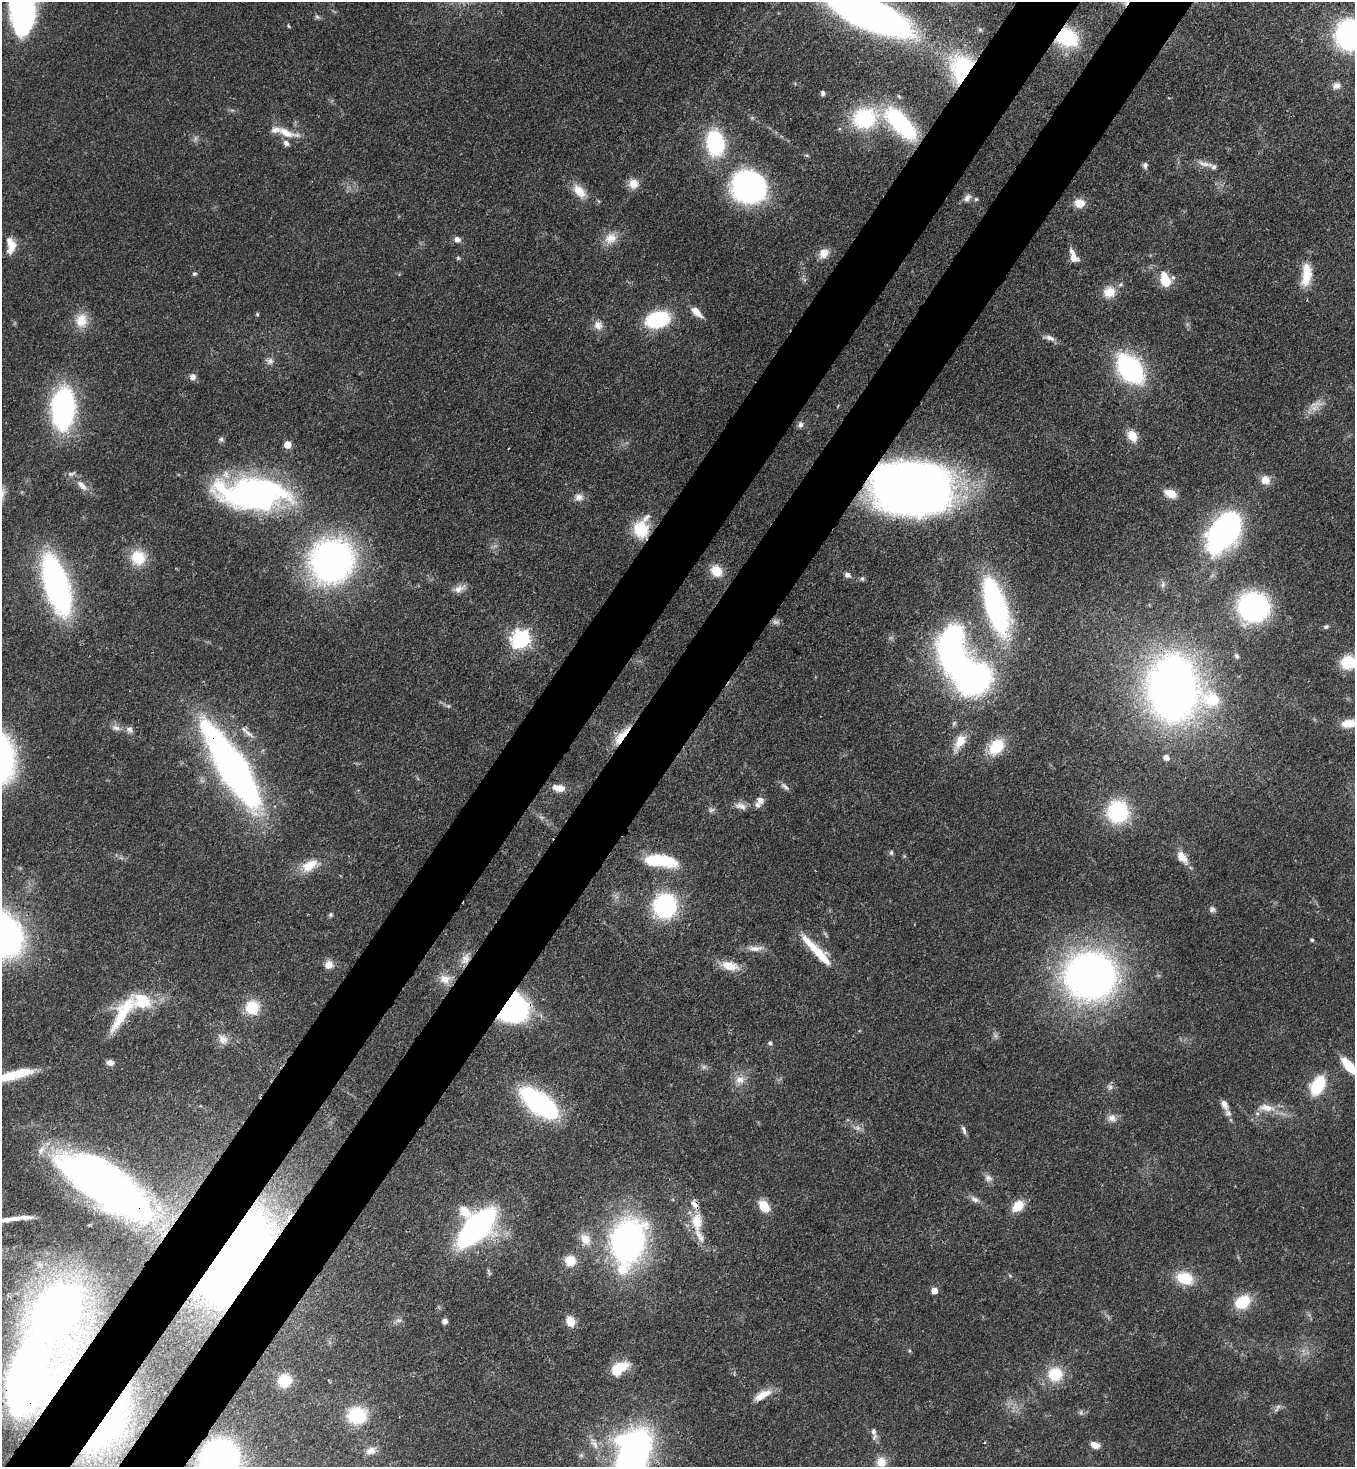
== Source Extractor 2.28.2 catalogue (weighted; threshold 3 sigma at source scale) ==
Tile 7 of 4 x 4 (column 3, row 2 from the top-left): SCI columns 2936-4288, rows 2991-4455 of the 6014 x 5992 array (HDU 1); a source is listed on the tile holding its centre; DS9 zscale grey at full resolution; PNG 1357 x 1469 px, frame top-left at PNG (2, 2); no overlay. Shown black and unused: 9% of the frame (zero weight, under 3 of 4 exposures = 7% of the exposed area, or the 3 px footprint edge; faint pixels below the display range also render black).
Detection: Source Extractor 2.28.2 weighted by HDU 2 'WHT'; one run over the whole footprint, this tile lists its part. Background 0.0809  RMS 0.0037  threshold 0.0168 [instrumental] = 3 sigma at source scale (4.5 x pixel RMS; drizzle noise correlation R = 1.50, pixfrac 1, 0.05/0.05 arcsec/px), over >= 5 px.
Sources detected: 178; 6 too faint to see at this stretch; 7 inside a brighter object's white glare — not listed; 11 inside a brighter listed object's ellipse — not listed separately; the other 154 listed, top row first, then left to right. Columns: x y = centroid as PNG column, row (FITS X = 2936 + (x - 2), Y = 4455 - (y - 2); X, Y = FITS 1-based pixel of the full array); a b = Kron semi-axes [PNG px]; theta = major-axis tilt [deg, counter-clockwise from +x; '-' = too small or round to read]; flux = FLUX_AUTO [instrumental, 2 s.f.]
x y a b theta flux
23 9 67 25 -86 94
868 14 59 18 -24 400
317 17 8 5 -38 0.83
288 26 5 3 - 0.39
980 30 7 5 -75 0.86
1351 35 20 19 - 110
1067 37 21 16 -21 30
962 69 29 24 89 44
1336 86 11 8 20 2
823 93 5 5 - 0.97
864 118 29 24 17 33
901 124 44 17 -47 46
286 133 33 10 -17 7.1
286 143 9 7 -46 1.6
715 143 25 17 -81 36
1204 164 21 8 -14 3
1145 165 8 6 -86 1.1
633 184 13 12 - 4.1
749 187 29 26 -20 98
579 191 21 11 -47 6.2
967 198 12 8 55 2
976 199 5 5 - 0.64
1080 203 11 10 - 5.2
611 238 18 15 40 5.7
457 239 9 7 -17 1.8
11 245 18 10 -69 5.4
824 253 14 11 45 4
1073 256 17 8 -68 4.5
458 258 5 5 - 0.57
194 274 6 5 - 0.73
1306 274 30 12 85 9.9
1166 282 15 13 0 6.2
1109 292 16 15 - 6.1
696 312 17 8 -43 4
257 314 5 4 - 0.56
657 319 17 11 16 43
81 320 20 17 88 7.6
598 325 13 12 - 3.2
1049 338 16 6 -16 2.1
270 361 10 9 - 1.9
1130 369 24 14 -52 82
193 377 8 8 - 1.8
1314 404 29 7 11 3.6
63 409 35 19 86 89
800 424 8 7 - 1.3
1132 436 15 11 -57 5.1
221 439 7 6 - 0.92
287 445 5 5 - 8.2
1265 480 12 11 - 3.8
82 486 18 8 -44 3.4
911 487 52 36 -4 520
253 494 68 29 -3 130
1171 494 13 8 -24 5.7
579 497 13 10 -8 2.7
641 528 24 16 73 15
1225 531 38 23 55 120
138 558 20 19 - 11
331 561 37 34 52 160
716 571 13 11 -45 6.9
847 575 8 6 -34 1.5
862 579 6 5 - 0.72
56 585 36 13 -73 190
459 588 18 9 24 2.8
995 606 49 17 -73 97
1253 607 23 22 - 78
1326 627 7 6 - 0.83
520 639 7 7 - 170
951 655 36 22 -66 100
1237 656 7 5 -61 0.83
1348 662 16 14 7 12
1173 689 42 35 -74 360
448 706 5 5 - 0.59
1349 723 17 9 6 5.9
116 728 14 7 -13 2.3
247 732 26 6 -40 3.3
621 736 31 8 50 7.6
960 742 25 11 60 6.5
996 747 19 14 51 13
1166 757 5 5 - 3.1
232 768 62 15 -58 340
785 786 15 6 -39 1.6
558 788 16 8 -10 3.9
760 800 9 8 - 2.5
740 806 17 8 -16 2.8
1118 812 25 24 - 28
891 853 7 5 76 0.78
1182 857 19 10 -53 4.7
653 860 22 13 10 13
310 865 26 14 27 8.2
665 906 25 23 74 42
1212 909 9 7 -14 1.3
330 915 6 6 - 0.68
1312 940 5 4 - 0.57
755 948 22 7 1 3.3
820 955 37 10 -47 12
465 959 16 12 62 4.2
329 965 11 10 - 3.3
730 966 24 11 -13 6.7
1090 976 41 37 -13 230
445 979 17 13 -9 4.8
252 1007 15 15 - 11
512 1008 22 20 21 130
122 1013 57 14 59 17
223 1039 14 12 -55 3.4
770 1043 6 5 - 0.96
110 1063 9 7 -10 2
1349 1066 20 8 -48 11
704 1067 7 6 - 0.98
8 1076 37 10 18 14
740 1080 14 12 5 4.1
1318 1085 20 13 62 18
1110 1087 9 7 -19 1.3
539 1103 28 13 -37 100
1224 1104 17 8 -66 3.1
1266 1108 25 11 -7 6.1
1112 1118 12 11 - 2.7
858 1128 7 6 - 1.4
964 1130 12 5 -71 1.3
988 1178 11 9 -21 2.1
102 1182 77 29 -34 240
975 1199 14 8 -29 2.1
764 1206 12 9 -52 8.4
1018 1206 16 11 42 6.6
465 1212 16 11 -42 7
4 1220 28 7 6 3.9
697 1225 45 12 -80 11
476 1228 30 14 45 140
585 1239 17 13 -58 5.3
628 1241 39 27 78 140
229 1253 48 25 43 610
570 1261 12 12 - 6
1185 1278 21 15 -20 11
934 1291 5 5 - 4.3
1243 1302 18 14 30 12
56 1310 40 26 57 350
399 1320 9 6 -1 1.3
445 1321 6 6 - 1.3
570 1321 12 9 -65 4.9
619 1368 22 12 33 9.9
1055 1374 19 19 - 12
285 1380 13 12 - 11
24 1382 38 27 70 330
762 1395 27 9 30 5.5
1278 1407 12 5 58 1.3
1081 1412 7 6 - 0.87
357 1415 20 18 -5 19
108 1423 48 15 56 44
874 1431 10 6 -83 1.7
595 1444 14 7 -57 2.9
1095 1445 10 6 -20 3.4
371 1451 12 9 27 3
633 1455 45 25 75 180
220 1460 30 28 70 85
881 1462 12 12 - 4
Overlapping masked pixels (flux is a lower limit): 17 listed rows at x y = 1067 37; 962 69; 911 487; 641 528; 951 655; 1173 689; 621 736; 232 768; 465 959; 512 1008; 539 1103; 102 1182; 229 1253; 56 1310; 24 1382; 108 1423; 220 1460
Isophote crosses this tile's border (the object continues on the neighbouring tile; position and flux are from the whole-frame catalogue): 11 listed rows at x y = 23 9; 868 14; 1351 35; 1348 662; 1349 723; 1349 1066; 8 1076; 4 1220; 633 1455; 220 1460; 881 1462